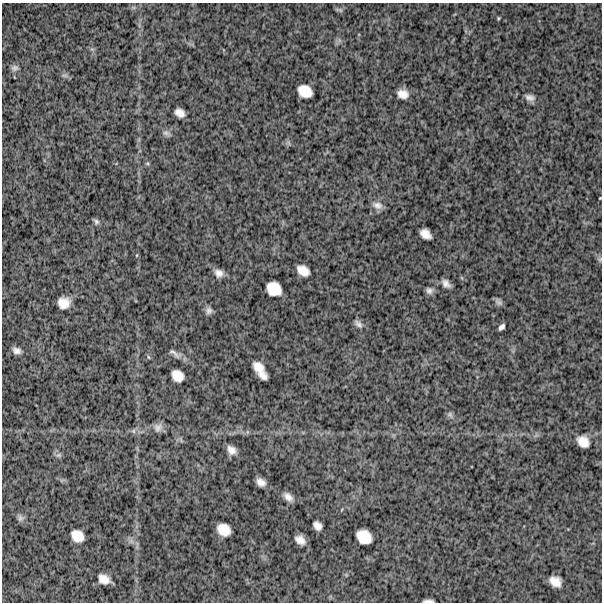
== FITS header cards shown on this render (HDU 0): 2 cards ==
NAXIS1  =                  600
NAXIS2  =                  600

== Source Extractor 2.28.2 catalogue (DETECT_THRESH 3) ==
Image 600 x 600 px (HDU 0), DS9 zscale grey, 1 PNG px = 1 image px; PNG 604 x 604 px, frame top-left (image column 1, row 600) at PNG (2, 3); no overlay
Background 1400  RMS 300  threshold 912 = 3 sigma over >= 5 px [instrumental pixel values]
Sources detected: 50; all 50 listed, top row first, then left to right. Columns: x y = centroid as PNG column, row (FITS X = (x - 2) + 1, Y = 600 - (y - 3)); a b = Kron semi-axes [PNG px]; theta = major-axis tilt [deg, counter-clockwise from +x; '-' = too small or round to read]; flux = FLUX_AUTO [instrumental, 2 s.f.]
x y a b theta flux
340 10 6 5 - 38000
499 18 4 4 - 22000
15 68 9 7 -6 61000
65 75 9 4 -9 46000
305 91 13 10 -31 330000
403 94 11 9 -12 190000
530 97 12 7 -13 99000
180 113 9 7 -30 160000
166 133 10 7 -22 72000
147 163 6 3 -18 26000
600 198 3 2 - 15000
377 205 14 9 -18 120000
96 222 8 6 -54 52000
425 234 11 8 -38 180000
137 255 4 3 - 15000
600 259 7 4 72 35000
303 270 12 8 -33 230000
219 273 10 8 -29 130000
446 283 10 6 -46 110000
274 289 14 11 -38 370000
429 291 8 7 - 81000
499 302 10 5 -41 70000
64 303 11 10 - 260000
209 311 9 9 - 83000
358 324 13 7 -44 83000
501 327 7 4 48 71000
17 350 10 7 -22 100000
175 353 20 6 -34 110000
148 357 6 3 -70 22000
258 367 13 9 -43 220000
177 376 11 9 -44 250000
263 376 9 6 -31 130000
450 414 9 7 -38 54000
158 427 12 11 - 110000
133 431 6 6 - 44000
583 442 12 9 -42 240000
231 450 10 8 -42 150000
58 455 8 6 0 55000
261 482 8 6 -38 140000
288 497 10 6 -45 130000
20 518 10 8 -64 71000
317 526 9 7 -48 120000
224 530 12 10 -35 310000
77 536 12 10 -40 280000
364 537 14 11 -37 370000
300 540 10 7 -41 160000
131 541 7 5 -44 64000
104 579 11 8 -27 200000
555 581 11 8 -34 220000
428 601 11 3 2 68000
At the frame edge (FLAGS 8, measured only in part): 2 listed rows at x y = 600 198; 428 601